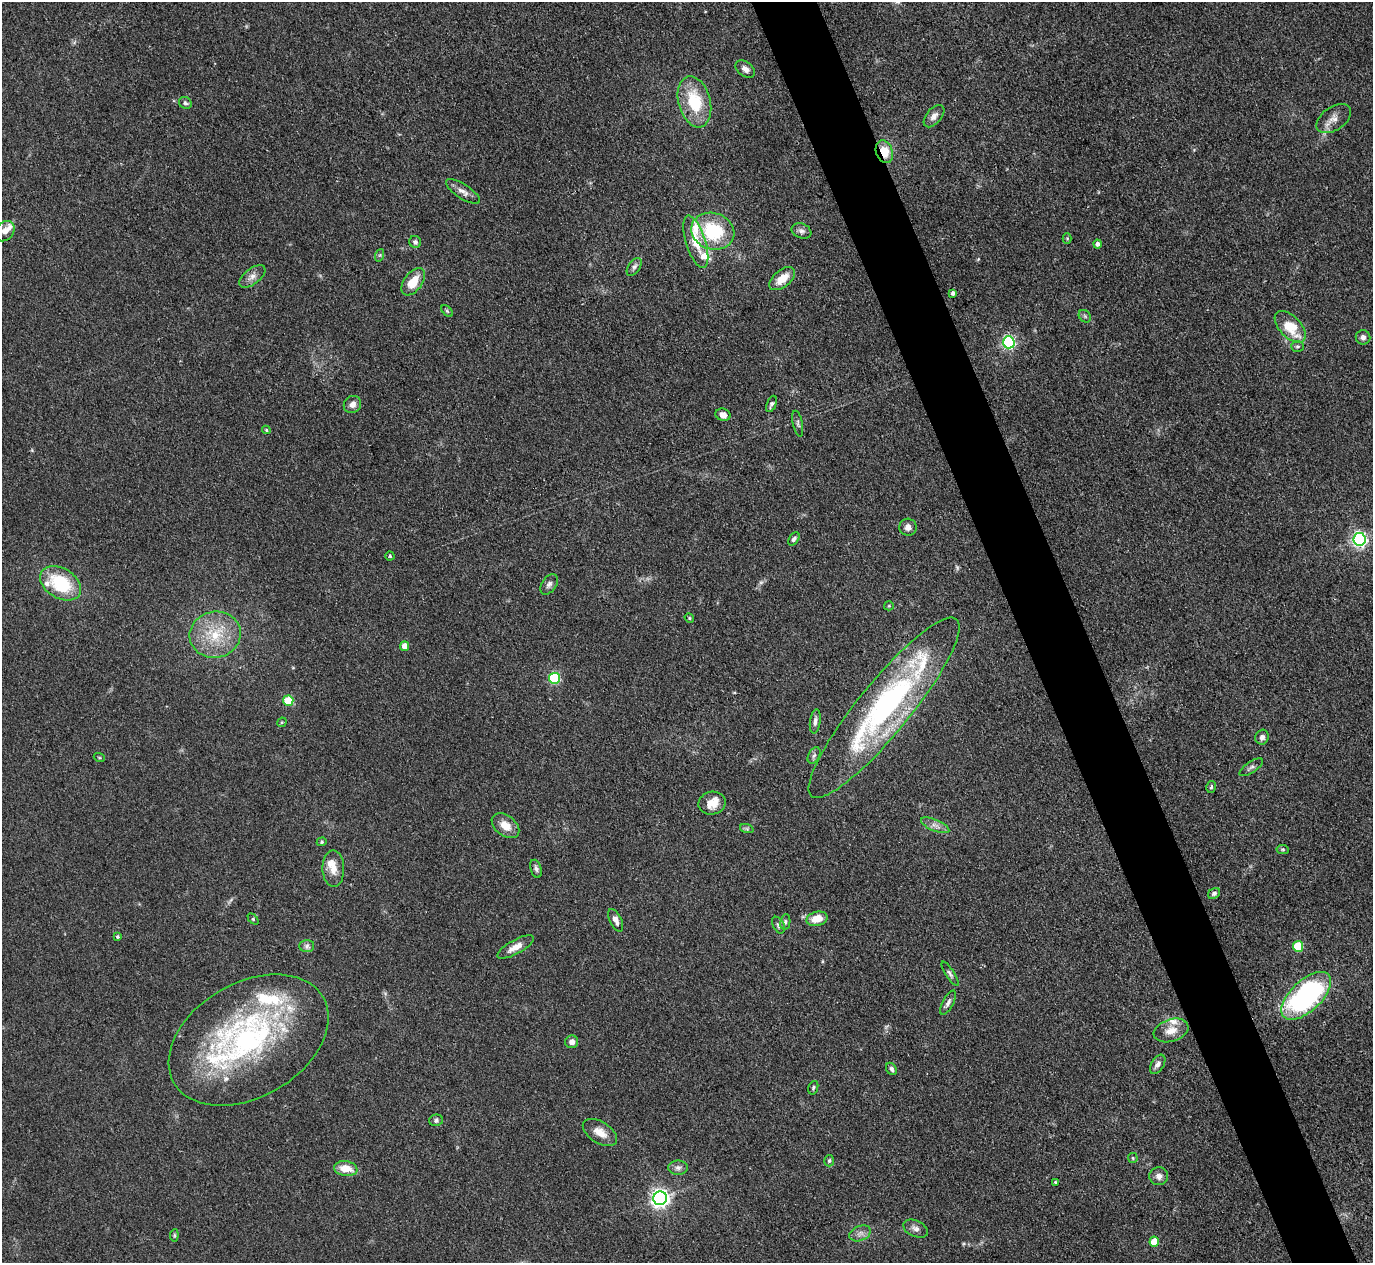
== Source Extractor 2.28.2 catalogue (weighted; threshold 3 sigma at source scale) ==
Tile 6 of 4 x 4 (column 2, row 2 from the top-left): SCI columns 1374-2744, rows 2802-4062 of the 5489 x 5476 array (HDU 1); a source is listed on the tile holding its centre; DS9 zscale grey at full resolution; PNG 1375 x 1265 px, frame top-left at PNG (2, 2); each listed source drawn as its Kron ellipse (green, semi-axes under 4 px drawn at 4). Shown black and unused: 5% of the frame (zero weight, under 3 of 4 exposures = <1% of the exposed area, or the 3 px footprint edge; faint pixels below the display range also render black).
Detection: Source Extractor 2.28.2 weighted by HDU 2 'WHT'; one run over the whole footprint, this tile lists its part. Background 0.114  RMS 0.0067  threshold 0.03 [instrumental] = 3 sigma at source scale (4.5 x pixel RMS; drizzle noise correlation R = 1.50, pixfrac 1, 0.05/0.05 arcsec/px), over >= 5 px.
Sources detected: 103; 12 inside a brighter listed object's ellipse — not listed separately; the other 91 listed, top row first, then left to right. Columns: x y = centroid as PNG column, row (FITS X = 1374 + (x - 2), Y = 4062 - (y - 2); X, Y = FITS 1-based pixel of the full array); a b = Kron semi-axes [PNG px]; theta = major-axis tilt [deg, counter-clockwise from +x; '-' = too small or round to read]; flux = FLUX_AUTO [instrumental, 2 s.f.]
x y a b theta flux
745 69 11 7 -36 3.5
694 102 26 16 -75 32
185 103 7 5 -33 1.4
934 116 13 7 49 3.9
1334 119 19 11 35 6.6
884 152 11 8 -72 13
463 191 20 7 -33 4.6
5 231 11 8 53 4.4
713 231 22 18 -18 43
801 231 10 7 -22 2.4
1067 238 5 4 - 0.74
415 242 6 6 - 1.8
696 242 27 10 -73 14
1097 244 4 4 - 1.9
380 255 6 4 71 1
634 267 10 6 55 2.4
252 276 15 7 38 4.5
782 279 15 8 39 11
413 282 15 9 53 13
953 293 4 3 - 1.7
447 311 7 4 -46 1
1085 316 7 5 -46 1.3
1290 327 19 10 -46 20
1363 337 7 7 - 2.4
1009 342 6 6 - 120
1297 346 6 5 - 1.2
352 404 9 8 - 3.9
771 404 9 4 67 1.6
723 415 8 6 -18 4.1
798 424 13 5 -78 1.8
266 430 4 3 - 0.75
908 527 8 8 - 3.9
794 539 7 4 55 1.8
1360 539 6 6 - 190
390 556 4 4 - 0.86
61 583 22 15 -31 37
549 584 11 7 55 2.5
889 606 5 4 - 0.79
689 618 5 4 - 0.88
215 635 26 23 12 28
405 646 5 4 - 8.6
554 678 5 5 - 66
288 701 5 5 - 28
884 708 115 26 51 170
815 721 12 5 82 2.7
282 722 5 4 - 0.77
1262 737 7 6 - 2.8
814 755 9 5 61 1.9
99 757 6 3 -20 0.7
1251 767 14 5 34 2.2
1211 787 6 4 75 1.1
712 803 14 11 13 8.5
935 825 15 5 -22 3.8
505 826 15 10 -38 9.3
747 829 7 4 -19 1.1
322 842 5 4 - 0.93
1283 849 6 4 -7 0.98
333 869 18 11 -89 8.1
536 869 9 5 -74 1.9
1214 893 6 5 - 1.7
253 919 6 4 -46 1
817 919 10 7 14 11
616 920 12 6 -65 4
785 922 8 5 80 1.4
778 925 9 5 -62 1.6
117 937 4 4 - 1
307 946 7 6 - 2
1298 946 5 5 - 31
515 947 20 7 29 6.6
950 974 14 4 -58 1.9
1306 996 31 15 43 140
948 1003 13 5 62 2.7
1171 1030 18 11 18 8.5
248 1040 86 57 30 180
572 1042 6 6 - 3.4
1158 1064 10 6 57 3
891 1069 6 5 - 1.9
813 1088 7 4 72 1.2
436 1120 7 5 14 1.5
600 1132 19 10 -32 8.3
1133 1158 5 4 - 0.87
829 1161 5 5 - 1.3
678 1168 10 7 0 2.6
346 1169 12 7 -9 11
1159 1176 9 9 - 3.9
1055 1182 4 3 - 0.76
660 1198 7 6 - 320
915 1229 13 8 -24 3.4
860 1233 11 7 21 3.4
174 1235 6 4 84 0.98
1154 1242 5 5 - 14
Overlapping masked pixels (flux is a lower limit): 2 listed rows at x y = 884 152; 884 708